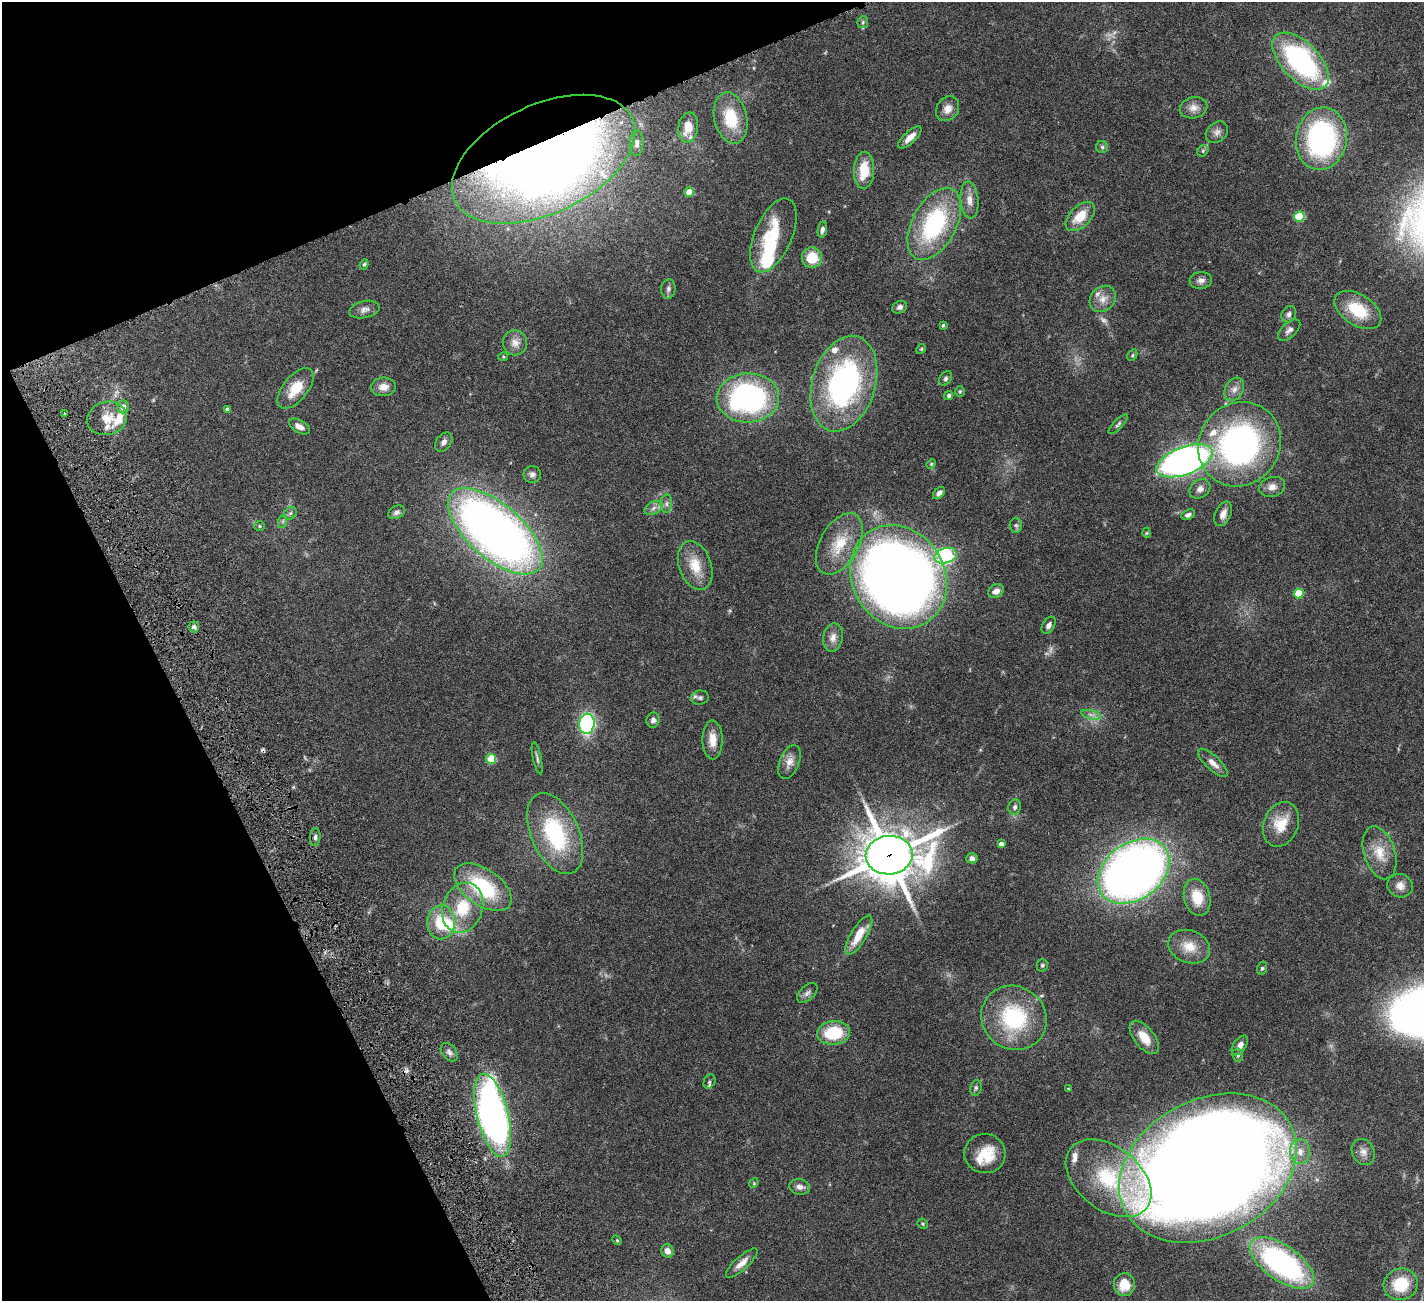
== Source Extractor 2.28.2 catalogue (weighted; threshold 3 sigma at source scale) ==
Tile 5 of 4 x 4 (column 1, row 2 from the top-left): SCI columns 2-1423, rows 2894-4192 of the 5741 x 5679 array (HDU 1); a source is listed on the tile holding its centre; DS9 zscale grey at full resolution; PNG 1426 x 1303 px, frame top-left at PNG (2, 2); each listed source drawn as its Kron ellipse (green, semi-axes under 4 px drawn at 4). Shown black and unused: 21% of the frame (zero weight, under 4 of 8 exposures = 2% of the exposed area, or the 3 px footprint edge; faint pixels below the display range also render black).
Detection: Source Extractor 2.28.2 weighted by HDU 2 'WHT'; one run over the whole footprint, this tile lists its part. Background 0.0766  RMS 0.0028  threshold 0.0113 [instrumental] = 3 sigma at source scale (4.09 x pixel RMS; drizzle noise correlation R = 1.36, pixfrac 0.8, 0.05/0.05 arcsec/px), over >= 5 px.
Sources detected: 150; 3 too faint to see at this stretch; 5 inside a brighter object's white glare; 2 cosmic-ray / hot-pixel residue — neither listed nor drawn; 10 inside a brighter listed object's ellipse — not listed separately; the other 130 listed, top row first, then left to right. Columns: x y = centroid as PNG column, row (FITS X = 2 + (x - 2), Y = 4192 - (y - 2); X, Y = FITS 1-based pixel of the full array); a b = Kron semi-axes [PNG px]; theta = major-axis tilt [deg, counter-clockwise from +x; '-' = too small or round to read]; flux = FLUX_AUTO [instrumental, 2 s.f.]
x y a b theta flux
863 22 6 5 - 0.42
1301 61 35 18 -46 42
1193 108 14 10 13 2
948 109 13 10 54 2
731 118 26 16 -77 8.4
688 128 15 10 82 4
1217 132 12 9 42 1.3
910 137 15 6 42 2.1
1321 139 31 25 80 47
637 143 13 6 89 1.3
1102 147 6 6 - 0.47
1203 151 6 5 - 0.39
544 159 98 54 25 390
864 170 18 10 87 6.7
689 192 5 4 - 3.8
969 200 18 9 -84 2.3
1080 216 18 10 45 5.3
1299 216 5 5 - 14
934 224 39 22 62 30
822 230 8 4 80 0.81
773 235 39 19 67 13
812 258 10 10 - 5.4
364 264 5 4 - 0.32
1201 280 11 8 7 1.2
668 289 9 7 82 0.74
1103 299 14 12 46 2.4
900 307 7 6 - 0.8
364 310 15 8 12 1.4
1358 310 26 15 -32 9.5
1289 314 8 7 - 0.86
943 325 4 3 - 0.35
1289 330 13 7 43 1.2
515 343 12 12 - 2
921 349 5 4 - 0.29
1132 355 6 4 61 0.36
503 357 5 4 - 0.27
946 378 8 5 59 0.6
844 384 49 31 73 54
383 387 13 9 3 2
296 388 24 12 51 5.9
1234 389 12 9 60 1.7
960 391 5 5 - 0.31
949 396 4 4 - 0.52
748 398 31 24 2 56
123 407 6 6 - 1.5
227 409 4 4 - 0.62
64 413 3 2 - 0.2
107 418 20 16 14 4.5
1118 424 13 4 46 0.64
299 427 11 6 -30 1.6
444 442 11 7 53 1.1
1239 444 43 40 51 71
1185 461 30 13 21 130
931 464 5 4 - 0.26
532 474 8 8 - 0.95
1272 487 13 10 15 1.8
1200 489 11 8 36 1.4
939 493 7 4 45 0.96
666 504 9 6 84 0.81
653 508 9 6 29 0.92
396 512 9 6 26 0.87
290 513 7 5 45 0.55
1223 514 13 8 66 1.7
1188 515 7 4 25 0.8
283 521 7 4 71 0.46
1016 525 7 6 - 0.6
260 526 5 5 - 0.36
495 531 58 27 -41 210
1147 533 5 3 - 0.24
839 544 33 19 61 8.9
946 556 11 7 17 65
695 566 25 16 -70 5.5
898 577 54 46 -58 300
996 591 8 6 32 1.7
1298 593 5 5 - 9.6
1049 625 9 5 57 1
194 627 5 5 - 0.72
833 638 14 10 78 1.9
700 698 9 7 9 0.71
1091 715 10 4 -13 0.85
653 720 7 6 - 0.88
587 724 10 7 84 39
712 740 19 10 -89 3.3
537 758 16 3 -77 0.65
491 759 5 5 - 11
789 762 18 9 68 2.2
1213 763 19 7 -44 1.8
1015 807 8 6 74 0.76
1281 824 23 17 69 6.2
555 833 43 24 -66 24
315 837 9 5 85 0.68
1001 844 4 4 - 1.2
1380 853 27 15 -72 5.2
889 855 23 19 4 920
972 858 6 5 - 0.87
1134 871 39 28 36 210
1400 886 13 11 -17 2
483 887 32 18 -35 19
1197 897 19 13 -76 6
463 908 26 20 70 10
441 922 17 14 87 8.9
859 935 22 8 59 5.1
1189 947 21 16 -20 4.7
1042 965 6 5 - 0.45
1262 968 6 5 - 0.41
807 993 12 7 41 1
1014 1018 33 31 -38 22
833 1033 16 12 6 11
1144 1037 20 10 -52 4.1
1240 1045 11 6 55 1.2
449 1052 10 7 -51 1
1238 1055 6 5 - 0.55
709 1082 7 5 60 0.44
976 1088 8 5 80 0.56
1068 1089 3 2 - 0.21
493 1115 42 16 -76 130
1300 1152 12 10 -89 2.4
1363 1152 13 11 -63 1.8
985 1154 20 19 - 6.8
1208 1168 93 68 28 850
1109 1178 48 31 -38 22
754 1183 5 4 - 0.25
800 1187 10 8 -11 1.4
923 1224 5 5 - 0.39
617 1240 5 4 - 0.3
667 1251 7 6 - 1.8
742 1263 20 6 42 2.1
1282 1263 37 17 -35 57
1401 1284 17 15 19 8.6
1124 1285 11 10 - 4.3
Overlapping masked pixels (flux is a lower limit): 2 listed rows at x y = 544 159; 889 855